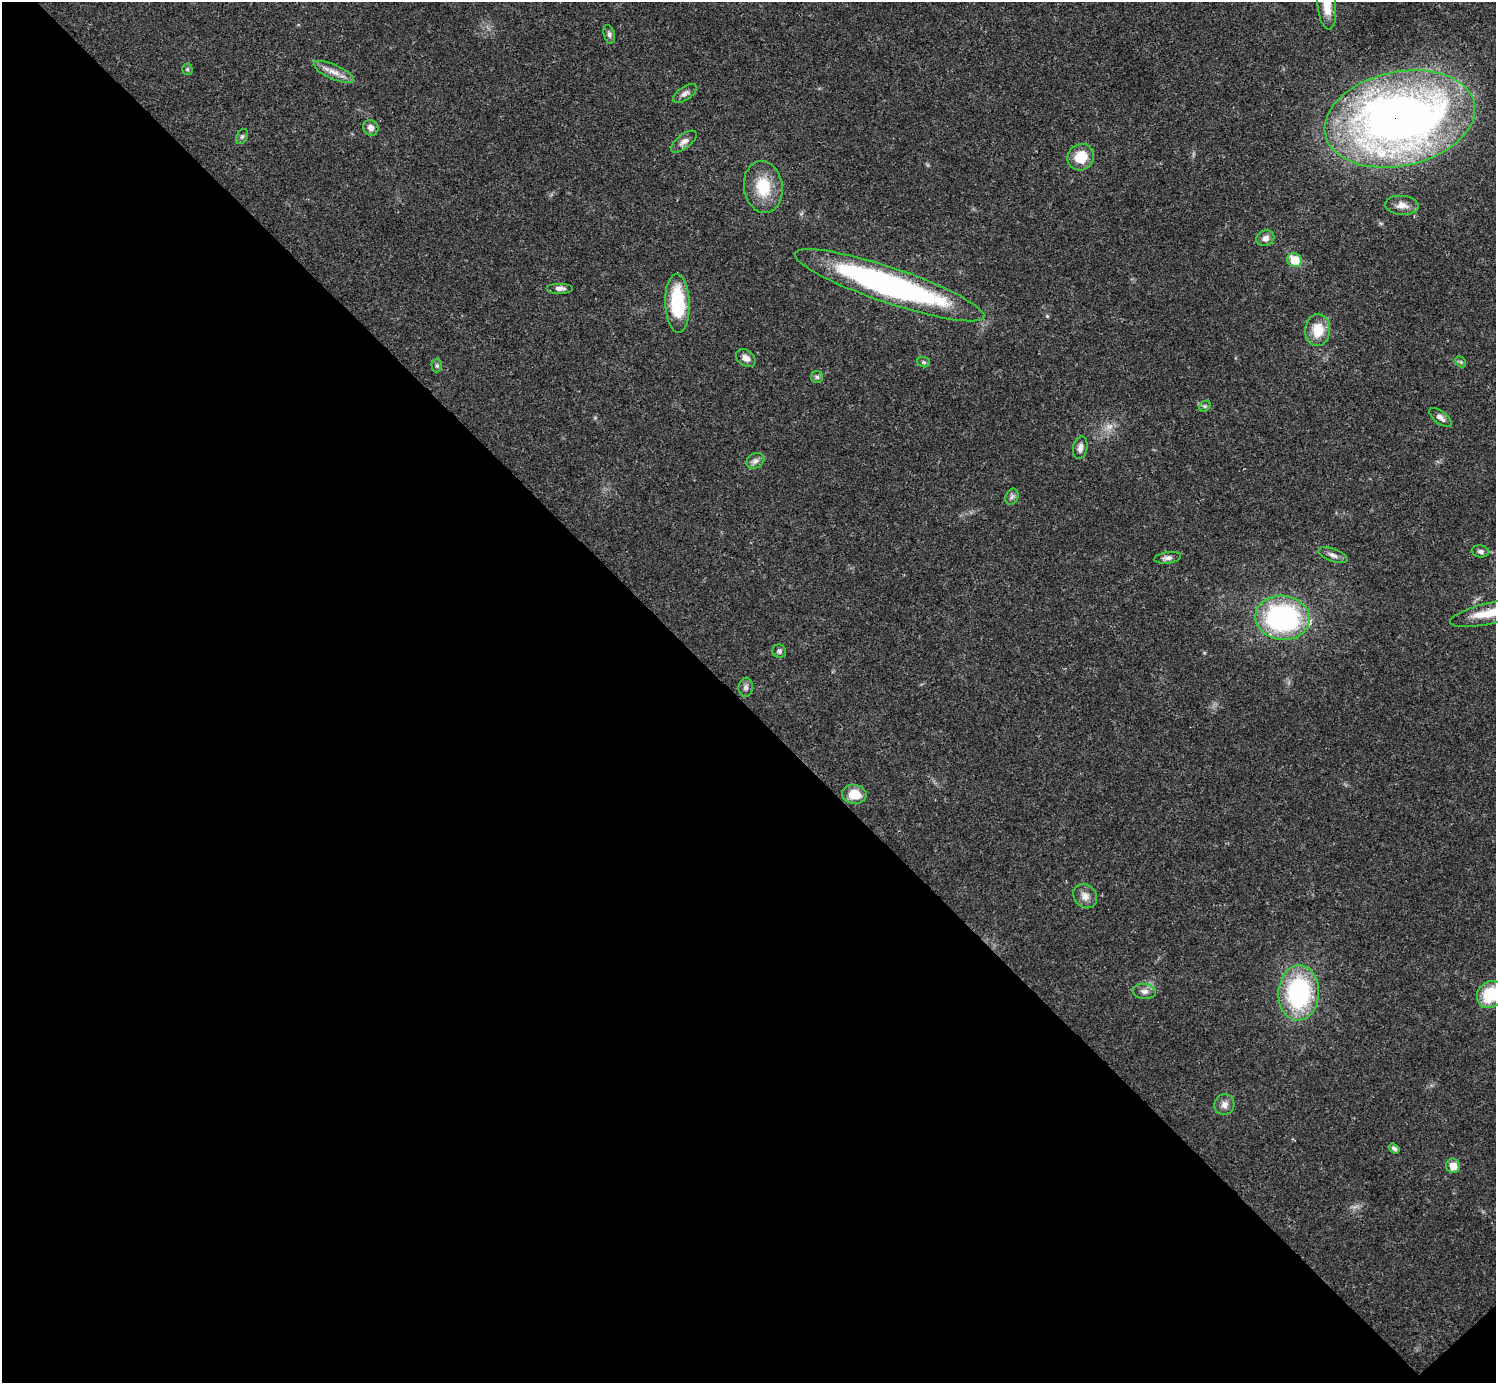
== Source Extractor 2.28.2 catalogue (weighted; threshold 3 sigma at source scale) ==
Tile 14 of 4 x 4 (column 2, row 4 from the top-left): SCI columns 1497-2990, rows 159-1539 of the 5982 x 5981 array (HDU 1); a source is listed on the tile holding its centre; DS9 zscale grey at full resolution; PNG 1498 x 1385 px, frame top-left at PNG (2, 2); each listed source drawn as its Kron ellipse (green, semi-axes under 4 px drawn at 4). Shown black and unused: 49% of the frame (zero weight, under 3 of 4 exposures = <1% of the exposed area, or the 3 px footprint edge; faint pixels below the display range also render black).
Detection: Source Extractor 2.28.2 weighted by HDU 2 'WHT'; one run over the whole footprint, this tile lists its part. Background 0.0208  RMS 0.0022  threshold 0.0101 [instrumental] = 3 sigma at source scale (4.5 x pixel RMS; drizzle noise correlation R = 1.50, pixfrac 1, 0.05/0.05 arcsec/px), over >= 5 px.
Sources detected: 45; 1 too faint to see at this stretch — neither listed nor drawn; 1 inside a brighter listed object's ellipse — not listed separately; the other 43 listed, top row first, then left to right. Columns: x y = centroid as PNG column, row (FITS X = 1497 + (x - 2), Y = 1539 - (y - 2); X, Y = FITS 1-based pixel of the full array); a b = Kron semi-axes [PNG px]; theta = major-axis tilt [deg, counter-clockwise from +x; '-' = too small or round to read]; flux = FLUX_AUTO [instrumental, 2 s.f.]
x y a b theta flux
1327 5 25 9 -84 4
609 34 10 5 -77 0.64
187 69 5 5 - 0.33
334 72 21 7 -23 2.2
685 93 13 6 35 1
1400 119 76 47 12 190
371 128 8 7 - 1.2
242 137 8 5 63 0.5
684 142 15 7 38 1.2
1081 157 14 13 - 4.8
763 187 26 19 -82 7.8
1402 205 16 9 -5 1.8
1265 238 9 7 28 1.2
1295 260 7 7 - 6.1
889 285 100 17 -19 70
560 288 13 5 0 1
677 303 29 12 -87 14
1318 330 16 12 85 5.1
746 358 11 7 -38 1.4
924 362 6 5 - 0.43
1461 362 6 4 -45 0.36
437 366 7 5 -89 0.45
817 377 6 6 - 0.49
1205 406 6 5 - 0.41
1440 417 13 6 -37 1.2
1080 448 11 7 78 1.3
755 461 9 7 31 0.88
1012 497 8 6 67 0.66
1480 551 8 6 -8 0.69
1333 555 15 6 -20 1.1
1168 558 13 6 7 0.95
1493 612 45 10 13 6.5
1283 618 27 22 -7 40
779 651 7 6 - 0.55
746 687 9 7 84 0.84
854 794 12 9 -9 4
1085 896 13 11 -49 1.7
1144 991 12 7 -6 1.2
1299 993 27 20 87 30
1490 994 14 12 47 9
1224 1105 10 10 - 1.4
1394 1149 6 4 -35 0.57
1453 1166 7 7 - 2.8
Overlapping masked pixels (flux is a lower limit): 2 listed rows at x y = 1400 119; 889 285
Isophote crosses this tile's border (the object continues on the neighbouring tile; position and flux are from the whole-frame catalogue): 3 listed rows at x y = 1327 5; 1493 612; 1490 994